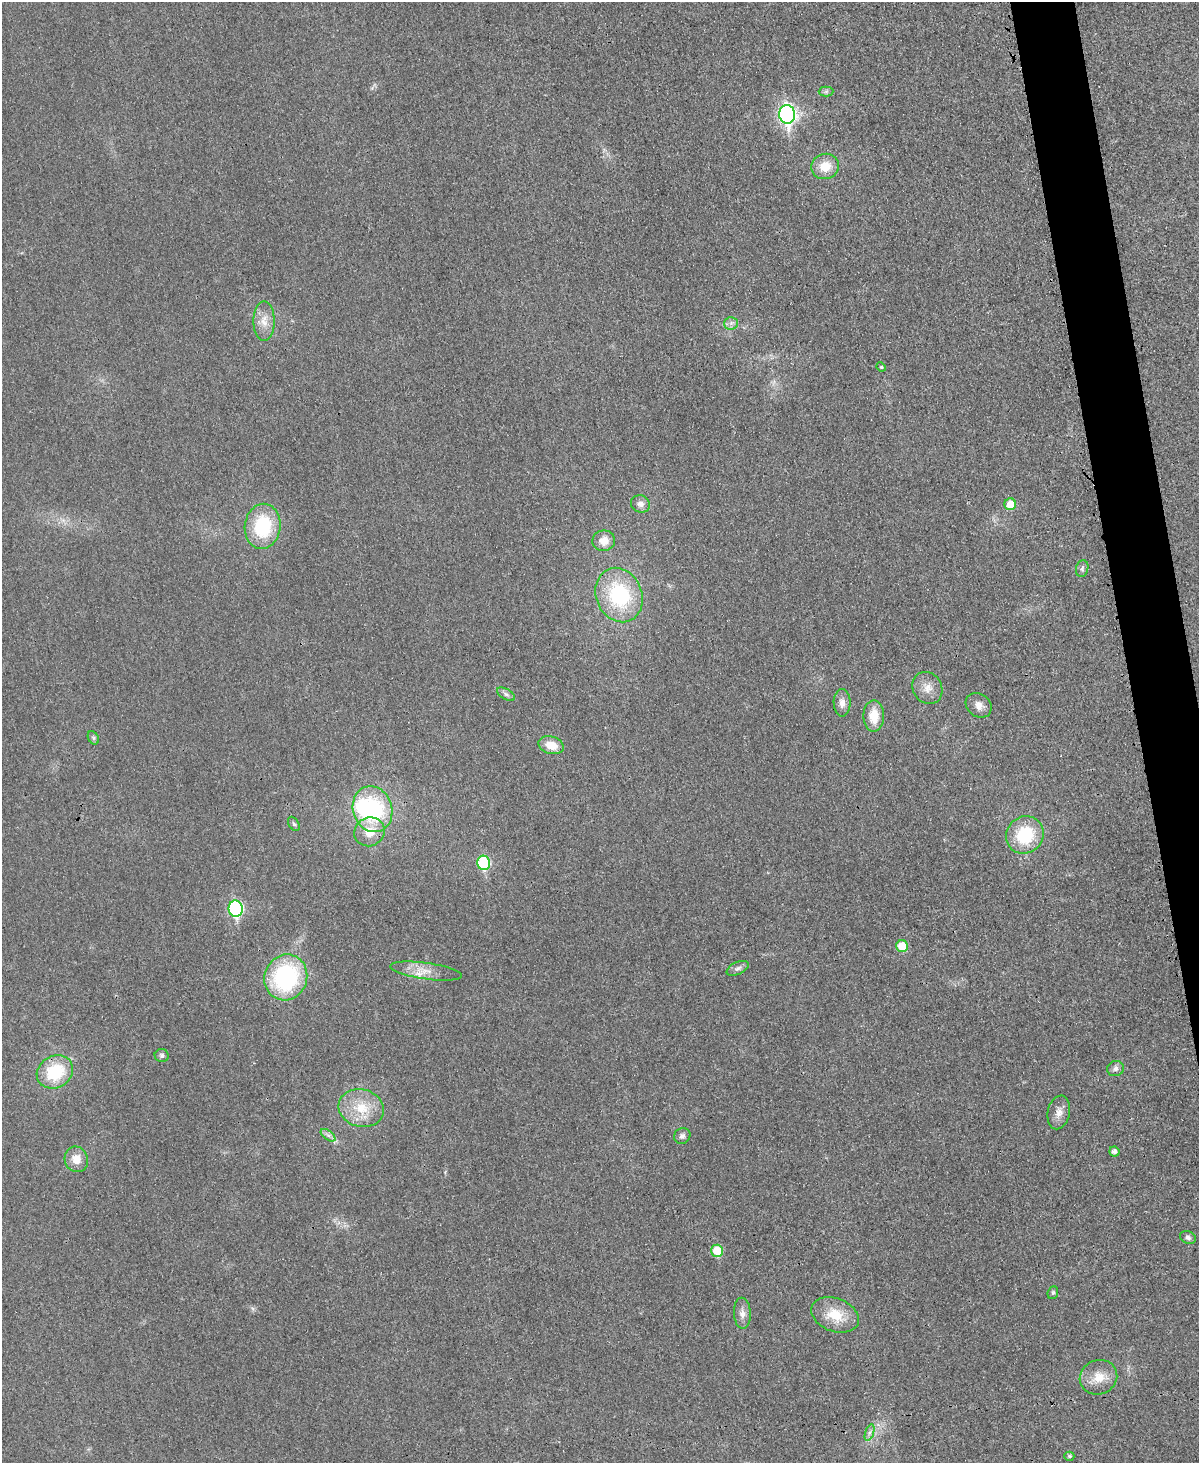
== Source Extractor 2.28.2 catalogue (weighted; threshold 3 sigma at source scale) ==
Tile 6 of 4 x 3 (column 2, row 2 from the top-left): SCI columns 1212-2408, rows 1716-3176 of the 4803 x 4779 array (HDU 1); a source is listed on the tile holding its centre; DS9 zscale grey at full resolution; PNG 1201 x 1465 px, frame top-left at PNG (2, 2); each listed source drawn as its Kron ellipse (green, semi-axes under 4 px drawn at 4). Shown black and unused: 3% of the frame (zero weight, under 3 of 4 exposures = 1% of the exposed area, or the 3 px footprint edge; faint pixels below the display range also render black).
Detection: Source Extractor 2.28.2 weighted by HDU 2 'WHT'; one run over the whole footprint, this tile lists its part. Background 0.0344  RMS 0.0066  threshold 0.0296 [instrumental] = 3 sigma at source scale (4.5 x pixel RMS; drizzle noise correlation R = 1.50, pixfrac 1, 0.05/0.05 arcsec/px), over >= 5 px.
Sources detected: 47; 1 inside a brighter object's white glare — neither listed nor drawn; the other 46 listed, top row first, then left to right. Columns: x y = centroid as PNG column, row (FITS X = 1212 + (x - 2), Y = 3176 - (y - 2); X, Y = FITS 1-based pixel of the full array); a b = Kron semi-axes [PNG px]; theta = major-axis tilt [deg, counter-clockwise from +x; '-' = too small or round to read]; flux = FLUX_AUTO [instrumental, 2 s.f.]
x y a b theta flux
826 92 7 5 1 1.4
787 114 9 8 - 230
825 166 14 12 15 12
264 321 19 10 -90 8.3
731 323 6 6 - 2.3
881 367 5 4 - 0.78
640 504 9 8 - 3.8
1010 504 6 6 - 11
263 526 22 18 82 43
604 541 11 10 - 7.2
1082 569 8 6 75 1.6
619 595 28 23 -67 56
927 688 17 14 -59 7.8
506 694 10 5 -30 2.1
842 703 14 8 -89 4.9
979 705 14 11 -39 5.3
874 716 15 10 89 14
93 738 7 5 -61 1.3
551 745 13 8 -17 11
373 809 23 19 -71 68
294 824 8 5 -59 1.3
369 832 15 14 - 12
1025 835 19 18 - 35
484 863 7 6 - 53
236 909 8 7 - 95
902 946 6 6 - 15
738 968 12 6 26 2.5
426 971 36 8 -8 10
286 977 23 21 68 86
162 1055 7 6 - 1.8
1115 1069 8 7 - 2.6
55 1072 19 16 30 33
361 1108 23 18 -15 20
1059 1112 17 11 77 5.9
328 1135 8 4 -37 2
682 1136 8 7 - 2.2
1114 1151 5 5 - 2.7
76 1159 13 11 -68 8.3
1188 1237 8 6 -24 1.9
717 1251 6 6 - 19
1053 1293 6 5 - 1.1
742 1313 15 8 -87 4.5
835 1315 25 16 -20 18
1098 1377 19 17 25 12
869 1433 9 4 71 1.8
1069 1456 5 4 - 1.2